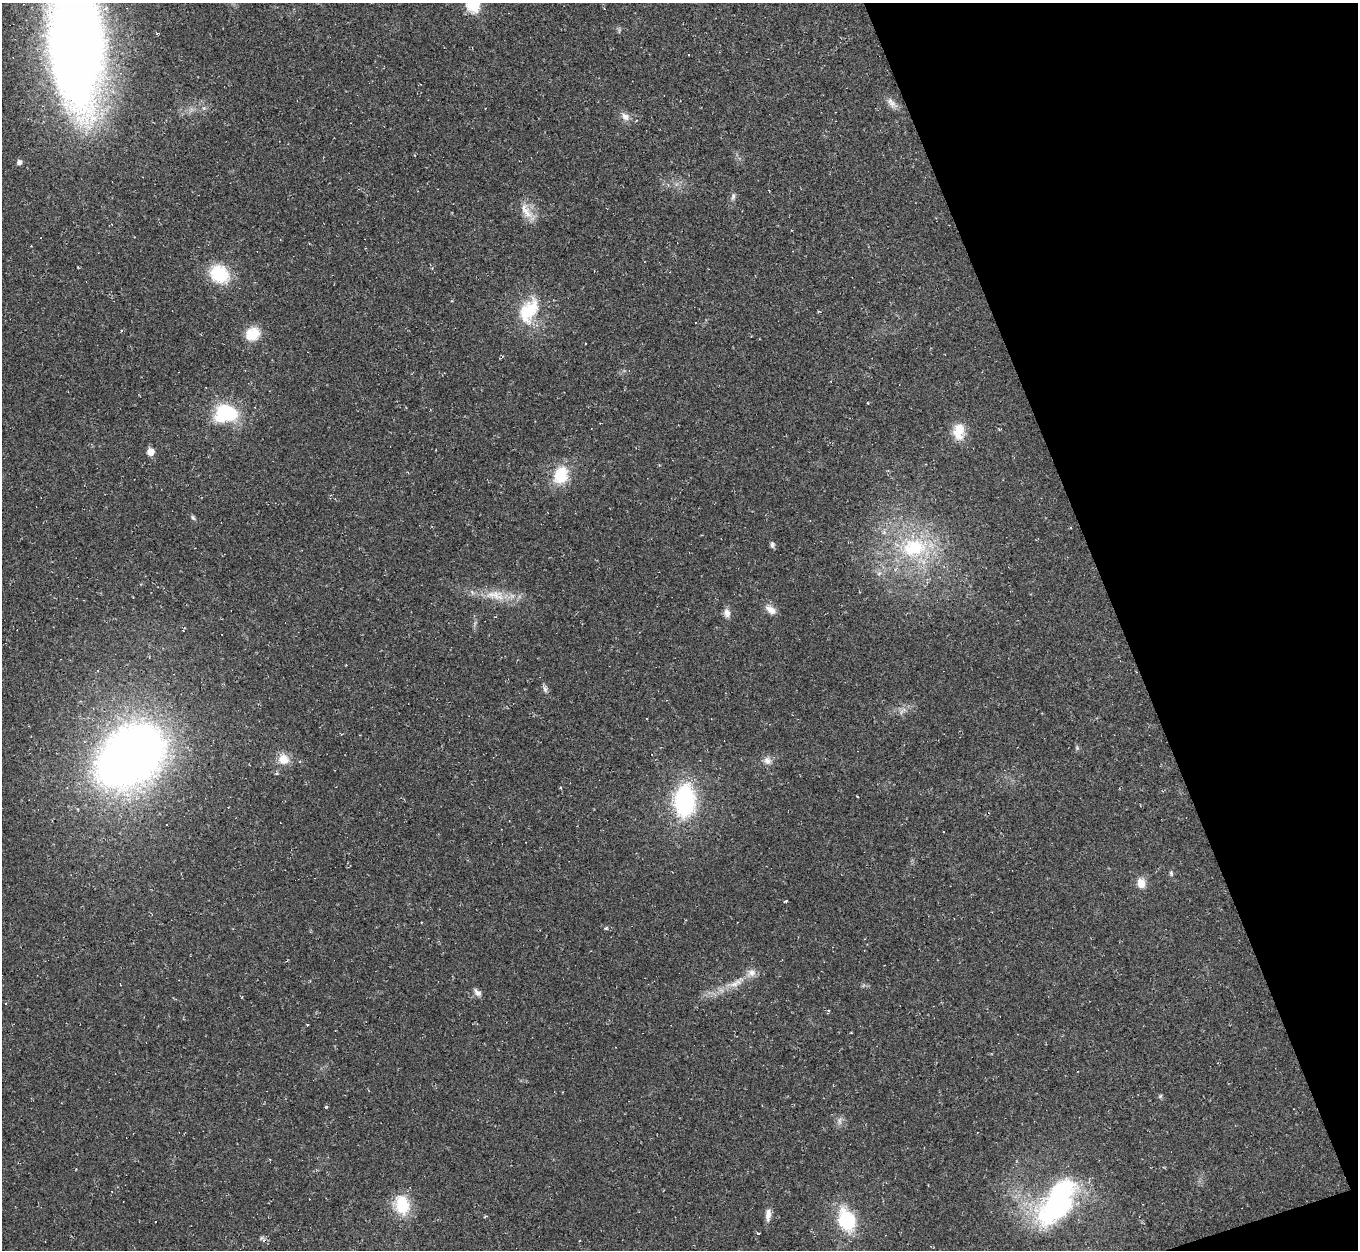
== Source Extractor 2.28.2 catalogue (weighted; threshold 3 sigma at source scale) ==
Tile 12 of 4 x 4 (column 4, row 3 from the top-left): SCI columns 4070-5425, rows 1395-2642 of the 5425 x 5410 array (HDU 1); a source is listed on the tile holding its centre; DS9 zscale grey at full resolution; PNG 1360 x 1252 px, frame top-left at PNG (2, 3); no overlay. Shown black and unused: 18% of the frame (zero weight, under 2 of 3 exposures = <1% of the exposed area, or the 3 px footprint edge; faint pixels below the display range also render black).
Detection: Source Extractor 2.28.2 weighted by HDU 2 'WHT'; one run over the whole footprint, this tile lists its part. Background 0.0453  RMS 0.0067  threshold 0.03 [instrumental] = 3 sigma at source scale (4.5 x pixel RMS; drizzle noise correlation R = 1.50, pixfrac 1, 0.05/0.05 arcsec/px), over >= 5 px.
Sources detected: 49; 1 too faint to see at this stretch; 2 inside a brighter object's white glare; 2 cosmic-ray / hot-pixel residue — not listed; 1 inside a brighter listed object's ellipse — not listed separately; the other 43 listed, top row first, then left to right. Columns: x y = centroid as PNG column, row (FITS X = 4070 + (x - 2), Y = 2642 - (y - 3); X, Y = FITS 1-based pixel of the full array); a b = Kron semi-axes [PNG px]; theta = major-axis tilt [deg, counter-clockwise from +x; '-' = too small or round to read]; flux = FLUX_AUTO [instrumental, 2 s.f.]
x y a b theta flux
473 5 8 6 -70 52
604 8 3 2 - 0.42
157 34 4 3 - 0.57
76 43 99 38 -87 950
891 103 16 8 -51 4.1
204 108 6 5 - 1.4
625 117 12 8 -39 4.1
19 162 5 5 - 2.7
733 196 10 5 72 1.7
526 211 26 10 -56 8.5
220 274 19 16 -38 30
529 311 38 22 61 29
252 334 16 13 29 14
227 412 20 13 -27 40
959 432 22 14 85 12
150 452 5 5 - 9.1
561 475 23 17 69 21
193 518 7 5 -62 1.2
772 545 6 6 - 1.9
914 547 41 27 11 55
495 595 30 13 -9 15
771 610 15 9 -33 4.9
727 613 11 8 -75 3.5
545 689 10 5 -65 1.9
131 755 56 39 40 610
284 759 13 12 - 8.5
767 760 11 9 -44 3.8
685 801 29 19 87 78
1171 873 6 5 - 1.1
1141 883 10 8 -73 7.4
785 901 5 3 - 0.61
736 983 21 7 28 7.6
477 993 10 6 -46 3
307 1025 3 3 - 0.54
1160 1096 6 5 - 0.92
326 1107 4 4 - 0.8
1058 1197 53 27 43 110
402 1205 25 17 -79 21
768 1214 14 7 87 4.8
846 1220 13 10 -69 58
156 1222 3 3 - 0.86
758 1233 3 3 - 2.7
263 1239 11 4 -51 1.8
Isophote crosses this tile's border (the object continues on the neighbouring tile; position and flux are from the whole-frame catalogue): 2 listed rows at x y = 473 5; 76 43
Unlisted compact peaks at least as high as the median listed source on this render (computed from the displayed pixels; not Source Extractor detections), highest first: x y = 606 928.